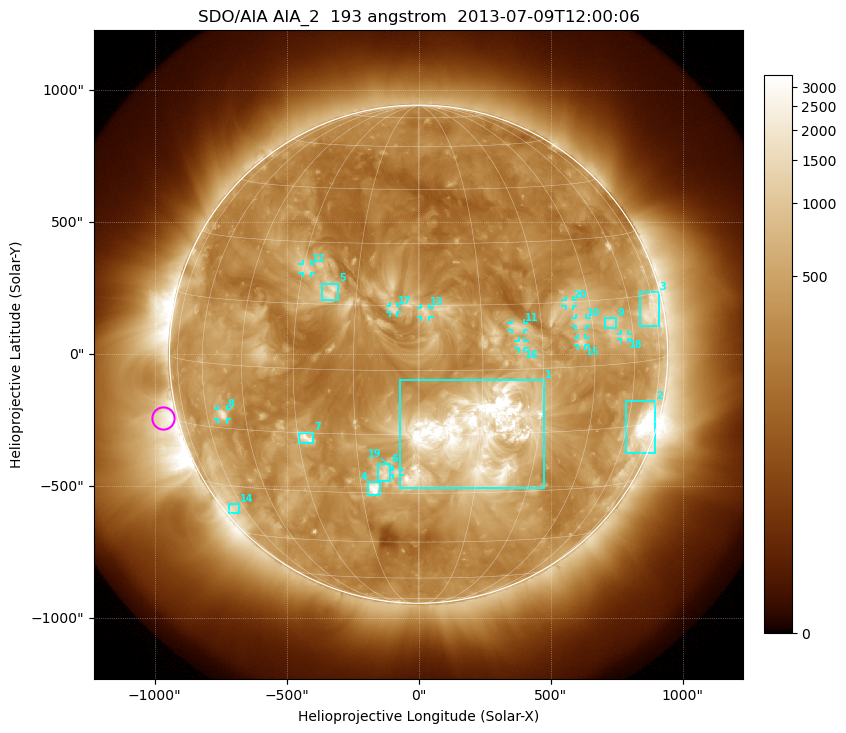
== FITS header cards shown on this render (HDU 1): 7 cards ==
TELESCOP= 'SDO/AIA'
INSTRUME= 'AIA_2'
WAVELNTH=                  193
WAVEUNIT= 'angstrom'
DATE-OBS= '2013-07-09T12:00:06.84'
CTYPE1  = 'HPLN-TAN'
CTYPE2  = 'HPLT-TAN'

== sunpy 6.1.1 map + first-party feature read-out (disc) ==
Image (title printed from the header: SDO/AIA AIA_2  193 angstrom  2013-07-09T12:00:06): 1024 x 1024 px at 2.4 arcsec/px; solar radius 944 arcsec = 393 px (full disc in frame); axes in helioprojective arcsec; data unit not stated in the header (colour bar unlabelled)
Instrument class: DISC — disc imager (sunpy class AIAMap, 193 A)
Bright regions (active regions / flare kernels): reference = the median radial profile (limb darkening/brightening removed); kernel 9 px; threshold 5 sigma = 729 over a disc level ~329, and >= 1.15x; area >= 12 px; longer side >= 9 px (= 22 arcsec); searched inside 0.97 R_sun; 22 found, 20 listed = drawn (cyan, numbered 1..; 11 of them under ~33 arcsec drawn as corner ticks so the feature stays visible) (cap 20 boxes per figure: the strongest are kept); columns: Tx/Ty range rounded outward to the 5 arcsec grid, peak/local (2 s.f.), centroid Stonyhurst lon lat
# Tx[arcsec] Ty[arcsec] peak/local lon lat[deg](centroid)
1 -75..475 -510..-95 14 +13 -15
2 785..900 -375..-175 17 +68 -16
3 840..910 105..235 6.1 +71 +11
4 -195..-145 -535..-485 9.3 -12 -29
5 -365..-305 205..270 5 -22 +18
6 -155..-105 -485..-415 4.6 -8 -25
7 -450..-395 -335..-295 6 -28 -16
8 -760..-725 -250..-205 6.3 -53 -12
9 705..750 95..140 4.8 +51 +10
10 595..635 105..140 3.7 +41 +10
11 350..400 90..120 3.8 +24 +10
12 -440..-405 305..340 3.6 -29 +23
13 10..40 140..175 3.6 +2 +13
14 -720..-680 -605..-565 4.3 -66 -36
15 605..630 30..60 4.2 +41 +6
16 380..400 20..50 3.5 +25 +6
17 -110..-80 155..185 3.2 -6 +14
18 765..795 55..80 4 +56 +6
19 -95..-70 -460..-440 3.7 -6 -25
20 555..585 180..205 3.4 +39 +15
Off-limb structures (1.02-1.3 R_sun): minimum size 162 px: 2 found; the strongest spans PA ~70..145 deg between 1.02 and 1.3 R_sun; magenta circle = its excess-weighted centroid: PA ~105 deg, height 1.06 R_sun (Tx ~-970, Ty ~-245 arcsec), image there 3.8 x the reference